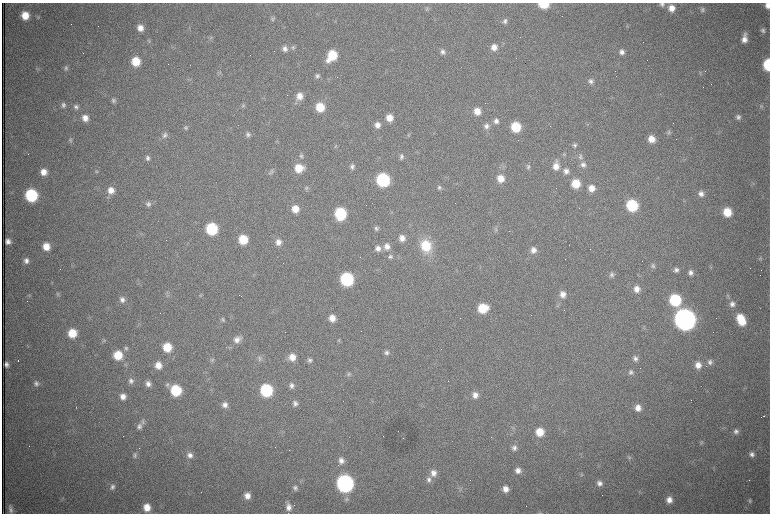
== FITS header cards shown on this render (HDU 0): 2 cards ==
NAXIS1  =                 1536 /fastest changing axis
NAXIS2  =                 1023 /next to fastest changing axis

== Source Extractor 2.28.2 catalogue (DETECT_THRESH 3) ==
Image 1536 x 1023 px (HDU 0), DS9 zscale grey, zoomed out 1/2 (1 PNG px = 2 x 2 image px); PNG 772 x 516 px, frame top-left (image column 1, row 1022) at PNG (2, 3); no overlay
Background 1070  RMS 17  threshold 49.7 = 3 sigma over >= 5 px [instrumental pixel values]
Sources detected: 255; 67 cannot appear on this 1/2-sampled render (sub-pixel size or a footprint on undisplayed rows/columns) and are not listed; the other 188 listed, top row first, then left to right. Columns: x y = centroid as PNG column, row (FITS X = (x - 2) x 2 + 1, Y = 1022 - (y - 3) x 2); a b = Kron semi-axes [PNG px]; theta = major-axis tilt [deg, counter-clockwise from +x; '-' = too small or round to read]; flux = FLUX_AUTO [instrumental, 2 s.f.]
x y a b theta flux
544 4 7 5 -1 1.2e+05
662 4 7 6 - 9.7e+03
768 5 6 5 - 2.2e+04
671 8 7 7 - 3.3e+04
427 9 6 5 - 6.6e+03
702 10 7 5 -86 9.1e+03
25 15 7 7 - 6.5e+04
38 17 5 4 - 4.0e+03
272 19 6 5 - 7.1e+03
505 21 7 6 - 1.2e+04
140 28 6 6 - 3.0e+04
763 30 7 6 - 1.2e+04
745 34 7 6 - 1.1e+04
211 38 6 5 - 6.2e+03
744 39 9 7 82 2.5e+04
149 41 5 5 - 5.0e+03
293 47 7 6 - 9.7e+03
494 47 8 7 - 2.9e+04
285 49 7 7 - 1.8e+04
443 52 7 6 - 1.3e+04
622 52 7 6 - 1.7e+04
332 56 10 7 53 1.3e+05
136 61 8 7 - 8.8e+04
190 65 2 1 - 9.9e+04
768 65 8 5 -88 2.0e+05
66 68 7 6 - 9.5e+03
37 69 3 2 - 2.4e+03
705 71 2 1 - 9.1e+02
219 73 5 4 - 5.5e+03
700 73 6 4 76 4.8e+03
317 76 7 6 - 9.6e+03
591 81 8 7 - 1.5e+04
300 96 8 7 - 3.5e+04
113 100 6 5 - 1.0e+04
296 102 7 4 -82 6.5e+03
63 105 7 6 - 1.2e+04
243 105 6 5 - 6.3e+03
761 106 6 5 - 5.9e+03
76 107 7 6 - 1.2e+04
320 107 7 7 - 9.2e+04
477 111 8 7 - 4.2e+04
738 117 7 7 - 1.2e+04
85 118 7 6 - 3.0e+04
389 118 7 7 - 4.3e+04
496 121 8 7 - 1.7e+04
377 125 7 7 - 2.4e+04
486 126 8 8 - 1.8e+04
516 127 7 7 - 1.3e+05
185 128 6 5 - 7.1e+03
668 132 7 4 56 6.0e+03
248 134 7 6 - 1.0e+04
165 135 7 7 - 1.2e+04
409 135 5 3 - 3.4e+03
651 139 7 6 - 4.2e+04
70 140 6 5 - 6.8e+03
575 145 7 6 - 9.4e+03
335 146 6 3 64 4.7e+03
564 154 6 5 - 6.1e+03
301 156 6 6 - 8.5e+03
401 157 7 5 90 1.1e+04
580 157 9 6 -59 1.3e+04
148 158 6 6 - 1.1e+04
233 163 2 1 - 9.4e+02
583 165 8 7 - 1.6e+04
556 166 11 7 86 3.7e+04
352 167 7 6 - 1.2e+04
528 167 6 5 - 8.3e+03
299 168 9 8 - 7.2e+04
96 171 6 5 - 6.1e+03
272 171 7 6 - 8.4e+03
566 171 8 7 - 1.9e+04
43 172 7 7 - 3.6e+04
501 179 8 7 - 4.2e+04
383 180 8 8 - 4.7e+05
576 184 8 7 - 8.4e+04
439 187 7 6 - 9.8e+03
306 188 6 5 - 6.4e+03
591 188 7 7 - 3.4e+04
111 190 9 8 - 3.8e+04
701 194 7 7 - 2.0e+04
31 195 8 7 - 3.7e+05
148 204 7 7 - 1.3e+04
632 205 8 7 - 2.6e+05
295 209 8 7 - 4.7e+04
727 212 8 7 - 8.3e+04
340 214 8 7 - 2.7e+05
376 228 7 6 - 8.8e+03
212 229 8 7 - 2.8e+05
496 230 6 4 -33 6.4e+03
140 234 4 3 - 3.6e+03
402 238 8 7 - 2.5e+04
243 239 7 7 - 1.1e+05
8 241 5 5 - 1.7e+04
278 242 8 7 - 2.4e+04
387 246 8 8 - 2.5e+04
426 246 15 13 -73 1.2e+05
46 247 7 7 - 5.1e+04
378 248 7 7 - 2.0e+04
533 250 7 7 - 2.3e+04
390 256 7 6 - 1.1e+04
760 258 6 5 - 6.3e+03
26 261 7 6 - 1.7e+04
653 266 6 6 - 7.3e+03
676 270 6 6 - 1.2e+04
690 272 7 6 - 1.5e+04
612 275 7 5 81 9.3e+03
347 279 8 8 - 4.3e+05
637 289 7 7 - 2.8e+04
58 294 5 5 - 5.3e+03
563 294 8 7 - 2.6e+04
29 295 4 4 - 3.5e+03
201 295 6 2 42 3.4e+03
728 296 6 4 -78 5.6e+03
122 300 7 7 - 1.7e+04
675 300 8 7 - 2.7e+05
557 304 5 3 - 3.7e+03
732 304 8 7 - 1.8e+04
483 308 8 7 - 1.1e+05
332 318 7 7 - 3.7e+04
223 319 6 5 - 6.8e+03
685 319 9 9 - 4.7e+06
741 319 11 7 -65 1.1e+05
644 327 4 3 - 3.4e+03
72 333 7 7 - 8.1e+04
104 340 5 5 - 5.2e+03
237 340 10 7 40 2.4e+04
339 340 6 4 -73 4.6e+03
167 347 8 7 - 9.1e+04
126 348 7 6 - 9.3e+03
386 352 7 6 - 1.2e+04
118 355 8 8 - 9.4e+04
292 357 8 7 - 3.9e+04
635 358 8 6 -87 1.3e+04
260 359 9 6 -89 1.2e+04
212 360 7 4 44 6.7e+03
310 360 6 6 - 1.1e+04
710 362 7 6 - 1.3e+04
6 364 5 4 - 1.1e+04
158 365 7 6 - 3.7e+04
698 365 7 7 - 3.0e+04
631 372 7 6 - 1.1e+04
348 374 7 6 - 8.7e+03
131 381 7 6 - 1.3e+04
36 383 7 6 - 1.1e+04
148 384 6 6 - 1.7e+04
167 384 6 5 - 8.2e+03
292 386 6 6 - 1.3e+04
176 390 8 7 - 1.9e+05
266 390 8 7 - 3.5e+05
475 395 7 7 - 2.3e+04
123 396 7 7 - 2.5e+04
295 403 7 6 - 1.3e+04
225 405 7 7 - 1.8e+04
638 408 8 7 - 3.1e+04
764 415 2 1 - 3.0e+03
143 421 8 7 - 1.1e+04
139 426 9 7 65 1.7e+04
514 428 4 2 - 2.9e+03
736 431 7 6 - 1.3e+04
539 432 7 7 - 6.6e+04
403 438 2 1 - 7.6e+02
701 442 6 5 - 6.0e+03
514 448 8 7 - 1.6e+04
752 454 7 6 - 1.4e+04
135 455 7 6 - 8.3e+03
190 455 8 8 - 2.1e+04
629 457 7 5 88 6.7e+03
341 461 8 7 - 2.0e+04
518 470 7 7 - 2.3e+04
433 473 9 8 - 2.7e+04
581 474 6 4 85 5.0e+03
429 480 8 7 - 1.6e+04
345 483 9 8 - 1.5e+06
599 483 7 6 - 1.7e+04
112 487 7 6 - 1.3e+04
295 488 7 6 - 1.2e+04
461 489 7 2 -44 4.9e+03
505 489 7 6 - 2.7e+04
247 496 6 6 - 2.8e+04
61 499 4 2 - 3.0e+03
346 499 7 6 - 9.7e+03
669 500 6 6 - 2.6e+04
750 501 7 5 -79 7.3e+03
294 505 2 2 - 7.6e+02
147 507 7 7 - 4.7e+04
288 507 11 7 -78 2.6e+04
11 509 11 6 -79 1.5e+04
540 513 7 2 -6 3.7e+03
At the frame edge (FLAGS 8, measured only in part): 5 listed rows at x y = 544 4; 662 4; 768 5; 768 65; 540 513
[67 sub-pixel or undisplayed-footprint detections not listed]